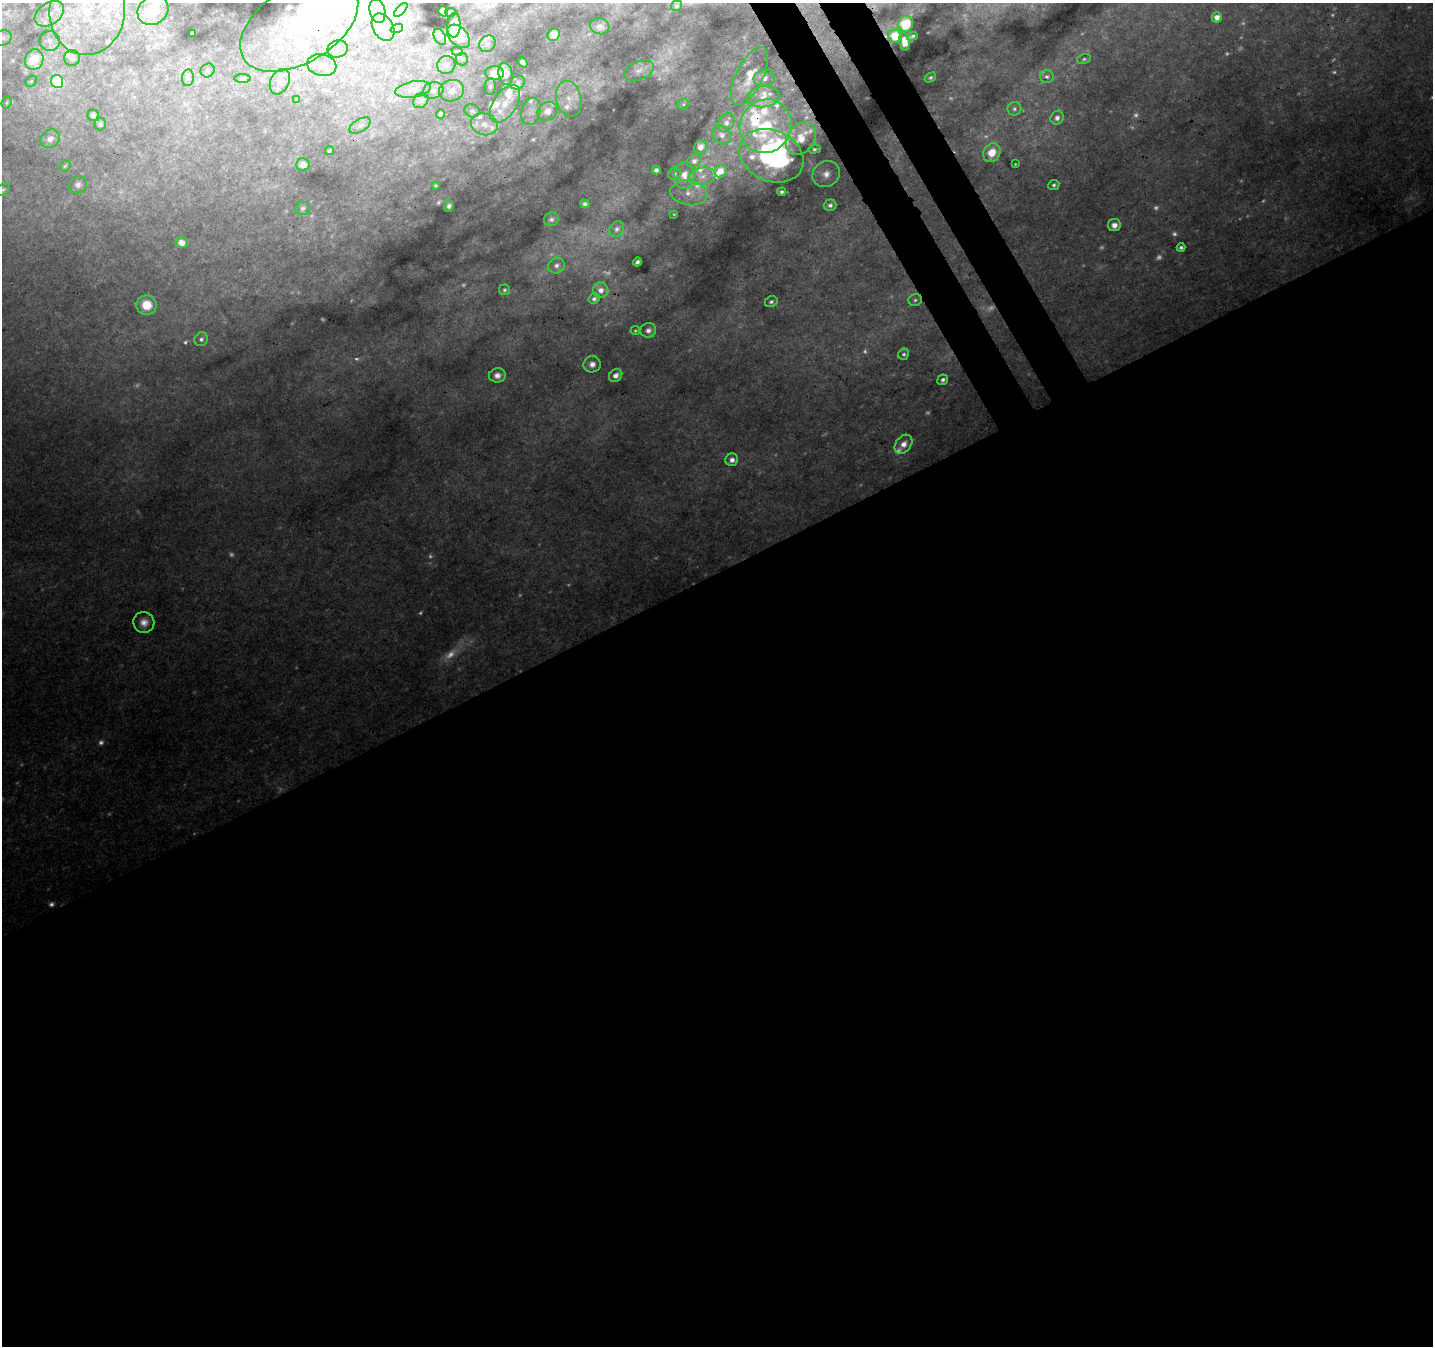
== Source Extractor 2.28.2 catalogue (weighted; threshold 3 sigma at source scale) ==
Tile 15 of 4 x 4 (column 3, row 4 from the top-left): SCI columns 2917-4347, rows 131-1474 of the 5834 x 5694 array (HDU 1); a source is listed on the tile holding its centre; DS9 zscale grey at full resolution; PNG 1435 x 1348 px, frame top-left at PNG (2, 3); each listed source drawn as its Kron ellipse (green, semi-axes under 4 px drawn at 4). Shown black and unused: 60% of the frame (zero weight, under 3 of 4 exposures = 5% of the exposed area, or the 3 px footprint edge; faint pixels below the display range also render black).
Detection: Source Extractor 2.28.2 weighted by HDU 2 'WHT'; one run over the whole footprint, this tile lists its part. Background 0.0706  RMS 0.0053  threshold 0.024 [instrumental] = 3 sigma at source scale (4.5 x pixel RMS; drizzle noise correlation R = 1.50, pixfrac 1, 0.0396/0.0396 arcsec/px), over >= 5 px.
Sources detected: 212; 52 too faint to see at this stretch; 5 inside a brighter object's white glare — neither listed nor drawn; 31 inside a brighter listed object's ellipse — not listed separately; the other 124 listed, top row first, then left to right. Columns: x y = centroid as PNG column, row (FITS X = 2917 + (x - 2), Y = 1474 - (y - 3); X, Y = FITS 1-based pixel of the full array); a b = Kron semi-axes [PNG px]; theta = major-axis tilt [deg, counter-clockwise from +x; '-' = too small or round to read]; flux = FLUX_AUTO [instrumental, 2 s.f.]
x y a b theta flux
677 6 6 5 - 0.89
153 10 16 14 40 26
401 10 8 3 45 0.98
87 11 44 38 84 59
377 11 12 8 -76 4
443 11 5 4 - 2.8
451 12 5 3 - 1
49 14 16 10 35 7.5
1217 17 5 5 - 4
905 24 8 7 - 13
299 25 65 38 31 64
454 25 12 7 87 15
600 26 10 8 -14 2.4
383 27 15 10 -60 6.8
397 28 6 4 20 1.1
192 33 3 2 - 0.59
554 35 6 5 - 4.3
458 36 13 9 -47 5
895 36 7 6 - 13
912 36 5 2 - 1
440 37 8 5 -63 1.6
3 38 9 7 31 2.1
50 41 10 10 - 4.2
904 42 9 5 -84 6.1
487 44 9 7 44 2.5
338 49 10 8 17 3.2
457 51 6 3 -19 0.52
72 58 8 7 - 3.9
462 59 6 6 - 1.1
1084 59 7 5 11 1.2
34 60 10 9 - 20
523 62 6 4 -49 1.4
322 65 15 11 -13 6.7
446 65 9 9 - 3.3
208 70 7 6 - 1.5
639 70 16 9 22 4.4
495 73 9 7 -2 13
505 74 11 7 -81 5.5
750 76 31 13 64 17
930 77 6 4 32 1.1
1047 77 7 6 - 1.7
188 78 8 6 82 1.6
242 78 8 4 0 1
764 78 11 8 9 4.1
31 81 6 5 - 0.84
57 81 6 6 - 44
280 82 13 9 65 4.3
518 82 8 6 40 2.2
490 86 8 5 81 1.4
413 89 18 8 10 5.3
433 90 10 8 16 2.6
451 91 13 10 18 4.8
763 97 16 10 6 7.8
296 99 4 3 - 0.53
569 99 18 12 -77 7.1
421 100 8 7 - 1.6
7 103 6 4 70 1
505 104 21 11 57 9.8
683 104 6 5 - 0.93
1014 109 7 7 - 1.6
472 111 8 6 -22 1.6
548 111 10 9 - 5.8
531 112 14 9 76 4.5
440 114 4 3 - 1.2
93 115 5 5 - 1.6
1057 118 7 6 - 2.7
726 123 10 7 61 3.2
100 124 6 5 - 1.3
484 124 13 11 -14 6.9
360 125 11 6 31 2.4
766 126 27 25 59 65
722 135 10 8 -45 3.3
801 138 18 13 54 13
50 139 10 8 40 3.8
700 147 7 6 - 4.4
815 149 6 3 14 1.2
329 151 4 3 - 0.86
992 153 10 8 59 9.4
771 156 33 25 -23 130
694 161 8 6 29 2.4
1015 164 3 2 - 0.47
303 165 6 6 - 4.4
65 166 6 4 45 0.85
656 170 4 4 - 1.8
720 171 6 6 - 6.7
674 174 6 5 - 1.4
826 174 14 12 34 6.4
684 175 13 10 87 6.7
702 176 14 8 11 5.2
78 185 9 8 - 2.5
436 185 3 3 - 0.8
1054 185 5 5 - 1.4
3 189 8 5 47 1.2
782 192 4 3 - 1.3
689 193 19 12 -10 8.3
585 204 5 4 - 1.5
830 205 6 5 - 2.2
449 206 6 5 - 1.9
303 208 7 6 - 1.8
674 214 3 3 - 0.56
551 219 7 6 - 1.8
1114 225 6 6 - 3.7
617 229 8 6 56 1.7
182 242 6 5 - 3.7
1181 247 4 3 - 1.4
637 262 4 4 - 1.5
556 265 8 7 - 2.3
504 290 5 5 - 1.1
601 290 8 7 - 4
594 299 6 5 - 1.7
915 300 7 6 - 1.5
771 302 7 5 26 1.4
147 305 10 10 - 12
648 330 8 7 - 2.7
635 331 5 4 - 0.73
201 339 7 6 - 1.9
904 354 6 5 - 1.3
592 364 8 8 - 3.7
497 375 8 7 - 3.4
616 375 7 5 41 3.5
943 380 6 5 - 1.8
904 444 10 7 51 5.1
732 460 6 6 - 2.9
144 622 10 10 - 5.3
Overlapping masked pixels (flux is a lower limit): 1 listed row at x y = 299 25
Isophote crosses this tile's border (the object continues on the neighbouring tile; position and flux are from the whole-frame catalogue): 3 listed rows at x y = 87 11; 905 24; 3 38